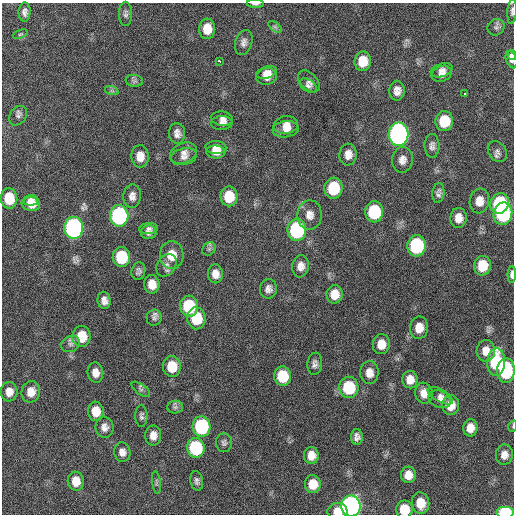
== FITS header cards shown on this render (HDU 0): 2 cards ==
NAXIS1  =                  512 / Axis length
NAXIS2  =                  512 / Axis length

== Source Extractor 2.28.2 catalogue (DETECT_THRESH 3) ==
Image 512 x 512 px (HDU 0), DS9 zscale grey, 1 PNG px = 1 image px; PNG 516 x 516 px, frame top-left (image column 1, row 512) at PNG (2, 3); each listed source drawn as its Kron ellipse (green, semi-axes under 4 px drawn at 4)
Background 119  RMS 11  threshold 34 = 3 sigma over >= 5 px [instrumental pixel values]
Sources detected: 120; all 120 listed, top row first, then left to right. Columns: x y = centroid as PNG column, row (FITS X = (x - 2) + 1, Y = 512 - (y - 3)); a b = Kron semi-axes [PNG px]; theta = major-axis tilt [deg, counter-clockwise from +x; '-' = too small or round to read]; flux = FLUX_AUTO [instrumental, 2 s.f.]
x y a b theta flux
255 4 8 3 -1 2200
512 11 13 4 87 2200
25 12 9 6 89 3300
126 14 12 6 -89 2700
275 27 8 4 -37 1600
496 27 9 8 - 2600
207 29 10 8 86 11000
20 34 7 4 22 1200
244 42 13 8 74 3900
512 55 5 4 - 1800
512 59 9 5 -71 3800
219 61 4 3 - 7200
363 61 10 8 82 14000
442 70 11 6 19 3800
266 72 10 5 17 5000
442 74 10 7 21 4800
266 76 10 8 11 7200
134 81 8 6 -7 2200
309 81 13 8 -46 3400
308 86 9 6 -32 2700
112 91 7 4 -18 1400
397 91 10 7 87 5200
465 93 3 2 - 1600
18 116 10 8 52 2700
222 119 11 7 -11 3400
444 121 10 8 82 24000
222 123 11 7 4 3300
286 125 12 8 9 6500
286 129 13 8 8 6600
177 133 10 8 -84 4300
398 134 11 10 - 300000
432 146 11 7 89 3400
216 147 10 6 -4 5400
216 152 9 6 -5 5600
497 152 11 8 -55 3500
184 153 14 10 23 5000
348 154 11 8 85 6400
140 156 11 8 -88 8100
184 157 13 8 12 4300
402 160 13 10 82 5500
333 188 10 9 - 33000
438 193 10 6 83 2700
132 196 12 9 85 4600
229 196 10 8 89 20000
9 198 10 8 -85 22000
31 200 7 5 2 5000
479 201 12 9 81 8200
500 203 11 9 67 62000
31 204 9 7 -8 8300
374 212 10 9 - 50000
503 214 11 9 77 85000
310 215 15 12 90 7300
119 216 11 9 -86 140000
458 218 10 8 89 7000
74 228 11 9 -87 230000
148 228 9 5 6 2100
297 230 11 9 89 94000
149 232 8 7 - 3400
417 246 10 9 - 73000
209 249 7 6 - 1900
172 255 14 11 -87 14000
122 257 10 8 -86 37000
166 265 12 9 56 4100
301 266 11 8 81 5400
482 266 10 8 83 19000
138 271 9 6 74 2700
215 274 9 7 -87 6200
512 274 8 4 89 3000
152 284 9 7 -82 9400
268 289 10 8 80 4200
335 294 9 8 - 9400
104 300 9 6 -82 4200
189 306 10 9 - 41000
154 318 8 7 - 2500
196 318 11 9 -82 28000
419 328 11 9 82 9300
82 336 11 9 -90 18000
70 344 10 8 29 3000
381 344 10 8 83 8800
486 351 11 9 87 7400
496 362 14 9 86 57000
315 364 11 7 82 3500
172 366 10 9 - 19000
506 371 12 9 87 59000
95 373 10 8 -81 5800
369 373 11 9 -89 7100
283 376 10 8 -87 28000
410 380 9 7 -88 6800
349 387 10 9 - 41000
141 389 11 5 -36 2100
9 392 10 8 -87 6700
31 392 11 9 78 8600
424 393 10 8 -75 7200
440 396 14 6 -29 3100
440 399 11 8 -25 4000
451 405 10 8 86 11000
175 407 8 6 1 2100
96 411 10 8 -84 11000
141 416 11 6 -89 2300
513 426 5 3 - 670
104 427 10 9 - 4600
202 427 10 9 - 82000
470 428 8 7 - 7500
153 435 10 8 89 6200
357 437 8 6 90 3400
224 443 9 8 - 2400
196 448 10 8 -80 61000
122 452 10 8 -82 4900
311 455 8 7 - 7600
504 455 10 8 83 5500
408 475 8 7 - 8100
76 481 9 8 - 10000
197 481 10 6 -80 2600
156 482 11 4 -82 1600
313 484 9 8 - 12000
421 503 11 8 -82 13000
351 506 10 9 - 340000
404 509 9 8 - 17000
337 511 10 8 6 8800
505 512 9 6 0 41000
At the frame edge (FLAGS 8, measured only in part): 8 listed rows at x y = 255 4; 512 11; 512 274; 513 426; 351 506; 404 509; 337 511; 505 512